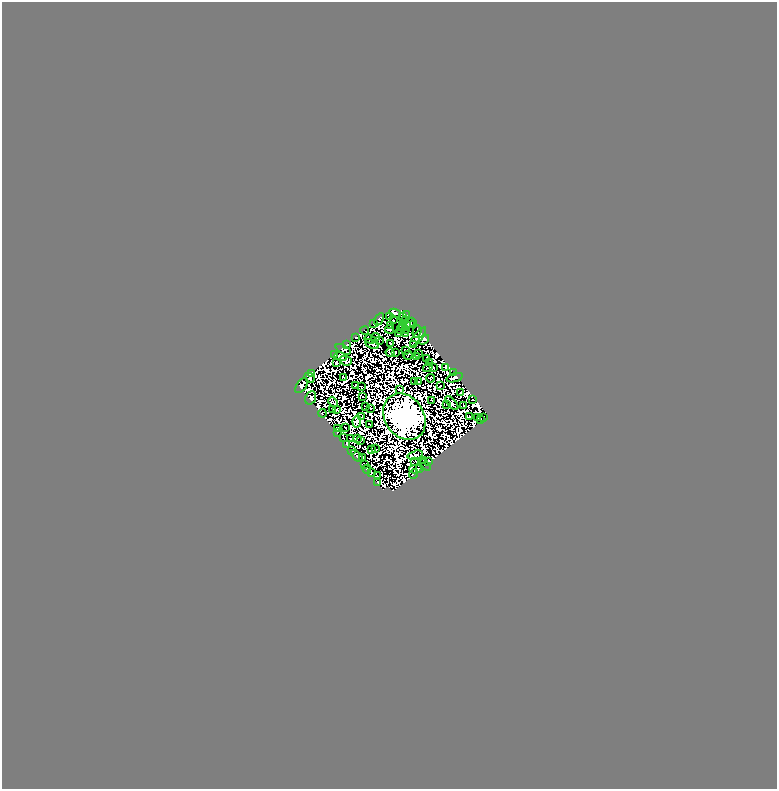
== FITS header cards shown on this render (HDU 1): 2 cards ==
NAXIS1  =                  775
NAXIS2  =                  787

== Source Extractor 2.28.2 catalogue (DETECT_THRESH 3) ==
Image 775 x 787 px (HDU 1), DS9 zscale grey, 1 PNG px = 1 image px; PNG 779 x 791 px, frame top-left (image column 1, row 787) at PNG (2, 2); each listed source drawn as its Kron ellipse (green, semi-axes under 4 px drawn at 4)
Background 0.908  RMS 7.3e-05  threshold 2.20e-04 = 3 sigma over >= 5 px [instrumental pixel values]
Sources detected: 226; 120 with non-positive FLUX_AUTO (blend fragments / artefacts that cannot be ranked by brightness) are neither listed nor drawn; the other 106 listed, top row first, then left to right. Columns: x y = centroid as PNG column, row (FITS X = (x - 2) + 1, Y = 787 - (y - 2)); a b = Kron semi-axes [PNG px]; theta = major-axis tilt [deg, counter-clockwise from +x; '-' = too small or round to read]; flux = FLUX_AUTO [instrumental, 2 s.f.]
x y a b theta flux
395 313 6 4 -26 22
406 315 3 2 - 0.88
403 316 4 2 - 9.3
390 317 2 2 - 7.8
379 319 7 4 61 10
393 320 2 2 - 7.6
404 321 4 2 - 35
374 323 3 2 - 10
410 323 6 3 29 58
414 324 4 3 - 31
391 325 3 2 - 8.8
403 326 4 2 - 1
390 329 4 2 - 18
401 330 2 2 - 5.7
405 330 3 2 - 16
365 331 4 2 - 19
417 331 6 2 73 4.8
398 334 3 2 - 11
406 334 3 2 - 4.1
355 337 3 2 - 16
418 337 12 4 51 76
375 338 5 2 - 23
370 339 6 2 -18 0.21
424 339 6 3 38 90
379 340 4 2 - 0.2
347 344 3 2 - 8.4
372 344 7 4 -24 17
390 344 2 2 - 18
413 344 3 2 - 3.5
343 349 8 4 -26 2.5
406 350 3 2 - 15
390 353 4 2 - 15
395 353 3 2 - 33
335 354 4 3 - 48
419 354 3 2 - 3
408 355 5 2 - 13
340 356 6 3 -19 3.3
416 356 3 2 - 10
426 359 4 2 - 4.7
346 361 6 5 - 42
337 362 4 3 - 39
429 363 3 2 - 22
428 367 5 2 - 4.8
446 367 4 3 - 9.4
433 368 2 2 - 17
312 373 3 3 - 33
453 373 3 2 - 7.6
343 377 2 2 - 15
309 378 5 2 - 17
431 378 4 2 - 4.8
455 378 8 3 17 88
415 382 3 2 - 3.7
419 382 2 2 - 0.6
302 385 9 5 51 30
356 385 3 2 - 7.3
362 386 2 2 - 5.1
440 386 2 2 - 23
400 390 4 2 - 15
460 393 3 2 - 26
363 397 3 2 - 12
311 398 7 5 68 47
473 399 3 2 - 30
432 401 4 2 - 0.19
333 402 5 3 - 15
452 403 8 4 -48 1.2
447 404 3 2 - 6.6
463 405 3 2 - 4.8
366 406 4 2 - 7.2
371 408 2 2 - 0.88
332 409 3 2 - 16
337 409 3 2 - 6.7
322 413 4 2 - 20
361 417 3 2 - 4.2
404 417 25 19 -57 180000
469 417 4 2 - 32
477 417 3 2 - 19
484 418 3 2 - 19
481 419 3 2 - 12
357 421 6 4 82 10
369 424 4 2 - 12
337 428 3 2 - 44
345 428 4 2 - 4
337 432 3 2 - 11
343 437 2 2 - 6.8
351 439 2 2 - 15
357 439 4 2 - 0.32
361 441 3 2 - 19
347 444 3 3 - 0.43
376 449 3 2 - 22
372 450 4 2 - 6.7
352 451 3 2 - 12
415 455 8 3 16 41
357 456 7 3 -46 88
362 458 4 3 - 11
424 460 3 2 - 38
415 461 3 2 - 16
429 461 3 3 - 36
364 465 3 2 - 2.7
425 465 6 2 -45 17
367 469 4 3 - 69
415 469 6 2 15 20
420 469 3 2 - 2.2
372 472 3 2 - 0.75
413 474 5 3 - 3.3
377 476 4 2 - 7.9
378 482 3 2 - 24
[120 non-positive-flux detections neither listed nor drawn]